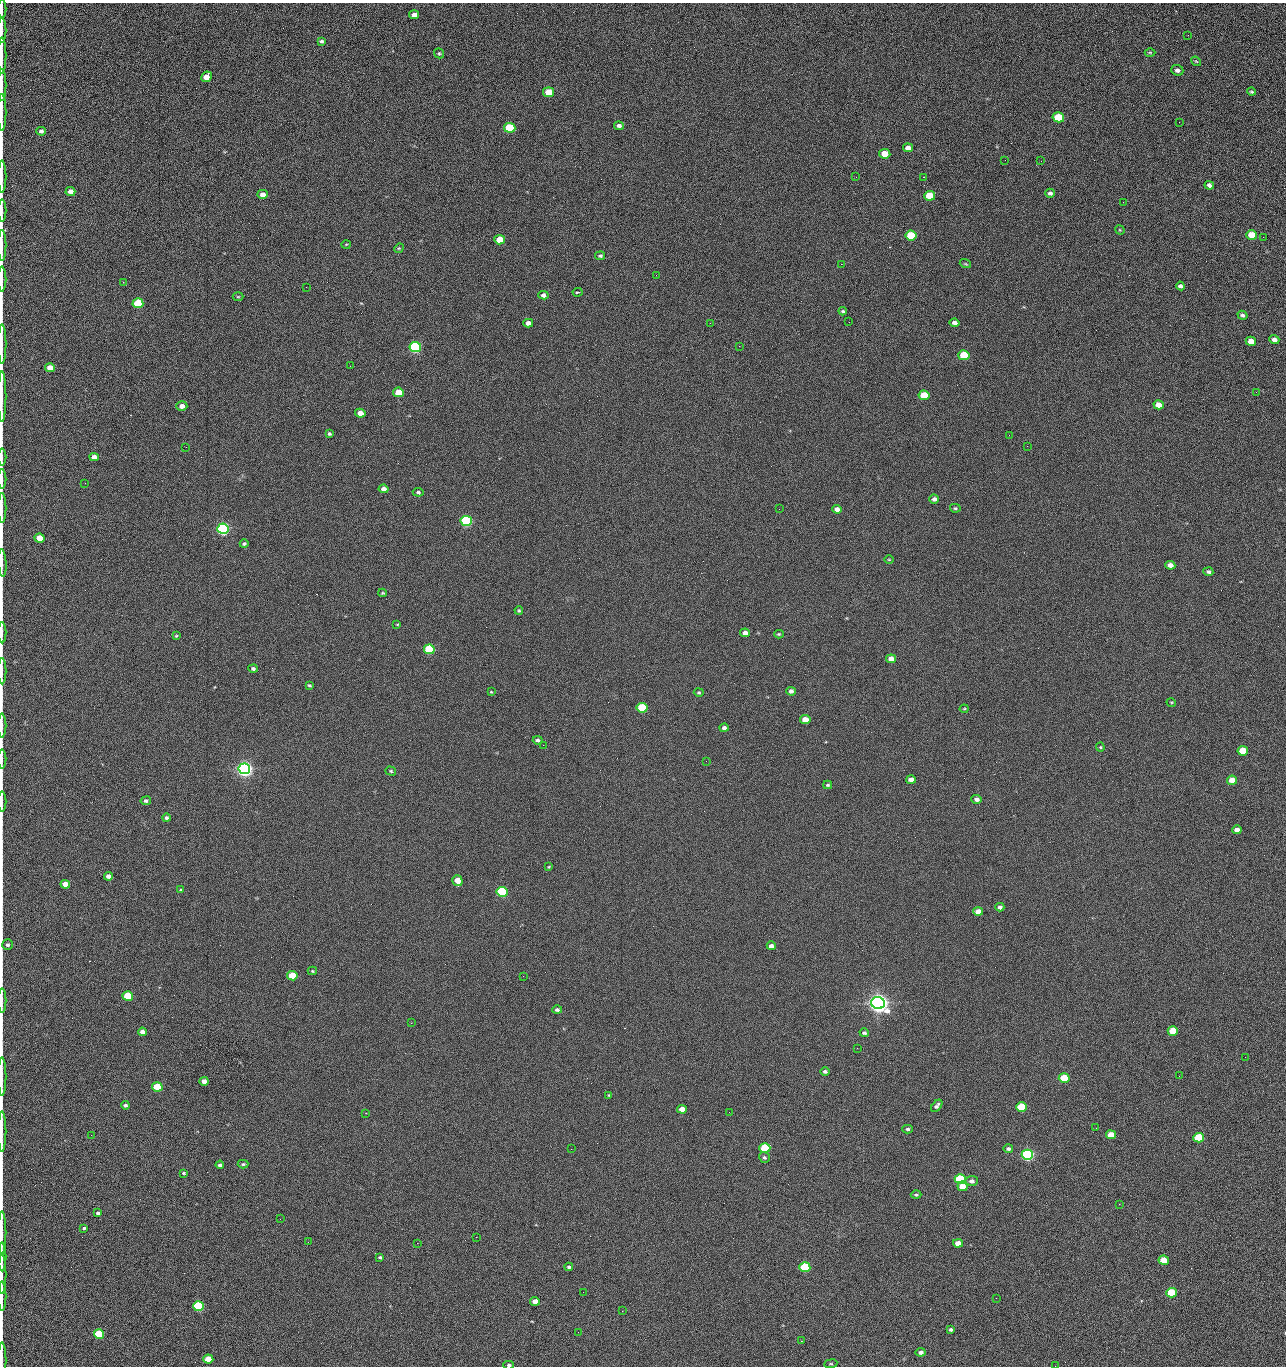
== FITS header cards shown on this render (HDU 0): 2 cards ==
NAXIS1  =                 1284 /fastest changing axis
NAXIS2  =                 1364 /next to fastest changing axis

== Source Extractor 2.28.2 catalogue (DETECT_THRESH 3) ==
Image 1284 x 1364 px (HDU 0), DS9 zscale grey, 1 PNG px = 1 image px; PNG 1288 x 1368 px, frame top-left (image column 1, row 1364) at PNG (2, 3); each listed source drawn as its Kron ellipse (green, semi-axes under 4 px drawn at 4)
Background 124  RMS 14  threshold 43.3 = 3 sigma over >= 5 px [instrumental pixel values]
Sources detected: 221; all 221 listed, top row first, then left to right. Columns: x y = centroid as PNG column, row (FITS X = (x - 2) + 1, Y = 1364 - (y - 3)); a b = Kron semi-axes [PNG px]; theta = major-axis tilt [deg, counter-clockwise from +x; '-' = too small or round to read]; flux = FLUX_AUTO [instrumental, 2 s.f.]
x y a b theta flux
2 9 9 2 90 1.3e+03
414 15 5 4 - 4.9e+03
2 30 12 2 90 2.1e+03
1188 35 3 2 - 1.4e+03
321 41 4 4 - 1.6e+03
1150 52 5 3 - 9.9e+02
439 53 5 5 - 1.3e+03
2 56 18 2 90 3.0e+03
1196 61 5 4 - 1.0e+03
1177 70 6 5 - 3.1e+03
206 77 5 5 - 9.2e+03
2 85 16 2 90 2.6e+03
549 92 5 5 - 2.3e+04
1251 92 4 4 - 1.2e+03
2 112 18 2 90 3.0e+03
1058 117 6 5 - 4.4e+04
1179 122 2 2 - 1.1e+03
619 126 5 4 - 3.5e+03
510 128 6 5 - 5.5e+04
41 131 4 4 - 2.7e+03
908 148 5 4 - 6.0e+03
885 154 5 5 - 1.6e+04
1005 160 2 2 - 1.4e+03
1041 161 2 2 - 1.9e+03
2 177 16 2 90 2.7e+03
856 177 2 2 - 2.4e+03
923 177 2 2 - 3.1e+04
1209 185 5 4 - 3.6e+03
70 191 5 4 - 5.1e+03
1050 193 5 4 - 2.7e+03
262 194 5 4 - 5.8e+03
930 196 5 5 - 2.8e+04
1123 202 3 2 - 9.4e+02
2 211 11 2 90 1.8e+03
1120 230 5 4 - 1.0e+03
1252 235 5 4 - 2.5e+04
911 236 5 5 - 4.2e+04
1263 237 3 2 - 8.3e+02
500 240 5 4 - 2.0e+04
346 244 5 3 - 8.0e+02
2 245 16 2 90 2.7e+03
399 248 5 4 - 1.0e+03
600 256 5 4 - 1.4e+03
841 264 2 2 - 2.7e+04
965 264 6 3 -20 1.0e+03
656 275 3 2 - 1.4e+03
2 279 12 2 90 1.9e+03
123 282 2 2 - 6.3e+02
1180 286 4 4 - 2.6e+03
306 287 2 2 - 7.1e+02
577 292 5 2 - 1.6e+03
543 295 5 4 - 3.0e+03
238 297 5 3 - 9.7e+02
138 303 5 5 - 5.2e+04
843 311 4 3 - 1.2e+03
1242 315 5 4 - 2.2e+03
849 322 2 2 - 8.7e+02
528 323 5 4 - 4.9e+03
710 323 2 2 - 3.4e+03
955 323 5 4 - 3.9e+03
1274 340 5 4 - 4.3e+03
1251 341 5 4 - 1.0e+04
2 344 20 2 90 3.4e+03
739 346 2 2 - 5.4e+02
415 347 6 5 - 1.6e+05
964 355 5 5 - 4.0e+04
350 366 2 2 - 2.7e+03
50 368 5 4 - 1.1e+04
398 392 5 4 - 2.0e+04
1256 392 2 2 - 1.6e+03
924 395 5 5 - 3.3e+04
2 397 25 2 90 4.5e+03
1159 405 5 4 - 9.8e+03
182 406 5 5 - 5.1e+03
360 413 5 4 - 9.4e+03
329 434 4 4 - 1.6e+03
1009 435 2 2 - 1.5e+03
1027 446 2 2 - 5.3e+02
186 447 2 2 - 3.1e+03
2 457 8 2 90 1.3e+03
94 457 5 4 - 5.9e+03
2 479 10 2 90 1.6e+03
85 483 3 2 - 1.1e+03
384 489 5 4 - 5.2e+03
418 492 5 4 - 1.7e+03
934 499 5 4 - 3.5e+03
2 508 15 2 90 2.0e+03
955 508 5 4 - 1.4e+03
779 509 2 2 - 4.4e+02
837 509 4 4 - 4.8e+03
466 521 5 5 - 2.0e+05
223 529 5 5 - 3.3e+05
39 538 5 4 - 1.9e+04
244 544 4 4 - 1.7e+03
889 559 5 3 - 8.3e+02
2 563 14 2 -86 2.2e+03
1170 565 5 4 - 5.7e+03
1208 572 5 4 - 2.2e+03
383 593 4 3 - 9.9e+02
519 610 4 3 - 1.3e+03
397 624 4 3 - 8.6e+02
2 633 11 2 90 1.8e+03
745 633 5 4 - 5.2e+03
779 634 5 4 - 1.1e+03
176 636 4 3 - 1.0e+03
429 649 5 5 - 9.1e+04
891 659 5 4 - 7.3e+03
253 668 5 4 - 2.0e+03
2 671 13 2 90 2.0e+03
309 685 4 3 - 1.2e+03
791 691 5 4 - 4.1e+03
491 692 3 3 - 8.0e+02
699 692 5 4 - 1.3e+03
1171 702 5 3 - 8.6e+02
642 708 5 5 - 5.9e+04
964 709 4 4 - 1.0e+03
805 720 5 4 - 1.4e+04
2 726 12 2 90 2.0e+03
724 728 4 4 - 3.6e+03
538 740 5 4 - 2.5e+03
543 745 2 2 - 3.5e+03
1100 747 4 4 - 1.1e+03
1243 751 5 4 - 2.7e+04
2 759 9 2 90 1.5e+03
706 761 2 2 - 2.3e+03
244 769 6 5 - 7.0e+05
391 771 5 4 - 1.4e+03
911 780 5 4 - 6.0e+03
1232 780 5 4 - 1.3e+04
828 785 4 3 - 1.4e+03
977 799 5 4 - 4.0e+03
2 801 10 2 90 1.6e+03
146 801 5 4 - 2.2e+03
166 818 4 4 - 2.0e+03
1237 830 4 4 - 6.0e+03
549 867 4 3 - 9.4e+02
108 876 4 4 - 5.3e+03
457 881 5 5 - 1.3e+04
65 884 5 4 - 9.9e+03
181 890 3 3 - 9.1e+02
502 892 5 5 - 1.3e+05
1000 907 4 4 - 2.7e+03
978 912 5 4 - 9.5e+03
8 945 5 5 - 1.7e+03
771 946 4 4 - 3.6e+03
312 971 4 4 - 1.0e+03
292 976 5 4 - 3.3e+04
523 976 2 2 - 2.1e+03
128 996 5 5 - 5.3e+04
2 1000 12 2 90 1.9e+03
878 1003 7 6 - 1.1e+06
557 1010 5 4 - 2.2e+03
411 1023 2 2 - 5.8e+03
1173 1031 5 4 - 3.0e+04
142 1032 4 4 - 6.1e+03
864 1033 5 4 - 2.2e+03
857 1048 2 2 - 1.5e+03
1245 1057 2 2 - 1.8e+03
825 1071 5 4 - 2.0e+03
2 1076 19 2 90 3.2e+03
1179 1076 2 2 - 2.6e+03
1064 1078 5 4 - 4.8e+04
204 1081 4 4 - 5.6e+03
157 1087 5 4 - 3.1e+04
609 1095 4 3 - 8.8e+02
125 1105 4 3 - 1.8e+03
937 1106 7 4 50 2.6e+03
1021 1107 5 4 - 4.5e+04
682 1109 5 4 - 8.8e+03
729 1112 2 2 - 9.0e+02
366 1113 2 2 - 3.7e+03
1096 1128 2 2 - 4.9e+02
908 1129 5 4 - 1.9e+03
2 1131 20 2 90 3.3e+03
91 1135 2 2 - 2.5e+03
1111 1135 5 4 - 1.7e+04
1199 1138 5 5 - 5.8e+04
765 1148 5 5 - 8.0e+04
571 1149 2 2 - 9.9e+02
1008 1149 4 3 - 2.1e+03
1027 1155 5 5 - 2.8e+05
764 1157 6 5 - 1.9e+03
243 1164 5 4 - 1.5e+03
220 1165 4 4 - 2.4e+03
184 1173 4 3 - 1.2e+03
960 1179 5 5 - 8.5e+04
972 1181 6 5 - 3.8e+03
962 1186 5 5 - 9.8e+03
916 1195 5 4 - 1.5e+03
1119 1204 2 2 - 4.3e+02
98 1213 4 3 - 2.2e+03
280 1219 2 2 - 2.2e+03
84 1228 3 3 - 5.0e+03
2 1233 21 2 90 3.4e+03
476 1237 2 2 - 1.5e+04
308 1242 2 2 - 2.0e+03
417 1243 2 2 - 5.5e+03
958 1243 5 4 - 9.0e+03
2 1257 14 2 90 2.2e+03
380 1257 4 3 - 1.3e+03
1164 1260 5 4 - 1.4e+04
569 1267 4 3 - 1.5e+03
805 1267 5 5 - 8.1e+04
2 1274 20 2 90 3.0e+03
583 1292 2 2 - 4.9e+02
1171 1293 5 4 - 4.7e+04
2 1296 15 2 90 2.6e+03
996 1298 2 2 - 2.8e+03
535 1301 5 4 - 7.8e+03
198 1306 5 5 - 1.0e+05
622 1311 3 2 - 9.1e+02
951 1329 4 4 - 2.1e+03
578 1332 2 2 - 3.6e+03
99 1334 5 5 - 5.4e+04
801 1341 2 2 - 6.0e+02
921 1352 5 4 - 3.3e+03
208 1359 5 4 - 1.9e+04
2 1361 18 2 90 2.1e+03
831 1364 6 3 7 1.1e+03
509 1365 5 4 - 1.8e+03
1055 1366 2 2 - 2.2e+03
At the frame edge (FLAGS 8, measured only in part): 31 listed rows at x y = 2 9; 2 30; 2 56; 2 85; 2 112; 2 177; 2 211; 2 245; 2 279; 2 344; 2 397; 2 457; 2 479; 2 508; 2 563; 2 633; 2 671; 2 726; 2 759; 2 801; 8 945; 2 1000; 2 1076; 2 1131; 2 1233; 2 1257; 2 1274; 2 1296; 2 1361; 509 1365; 1055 1366

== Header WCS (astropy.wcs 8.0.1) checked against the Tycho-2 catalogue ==
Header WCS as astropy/WCSLIB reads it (CRVAL/CRPIX/CD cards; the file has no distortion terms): RA---TAN/DEC--TAN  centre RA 15:41:40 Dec +51:59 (235.42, +51.99 deg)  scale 1.26 arcsec/px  FOV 26.9' x 28.5'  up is +92 deg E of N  parity flipped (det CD > 0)
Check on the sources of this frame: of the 60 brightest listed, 10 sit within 2.0 arcsec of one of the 11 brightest Tycho-2 stars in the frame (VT <= 12.29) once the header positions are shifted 0.70 arcsec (0.34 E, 0.61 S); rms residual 0.86 arcsec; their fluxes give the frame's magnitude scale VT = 24.51 - 2.5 log10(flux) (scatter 0.20 mag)
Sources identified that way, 10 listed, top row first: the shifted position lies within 2.0 arcsec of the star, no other Tycho-2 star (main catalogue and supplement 1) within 4.0 arcsec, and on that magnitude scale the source's flux lands within +1.5 / -3 mag of the star's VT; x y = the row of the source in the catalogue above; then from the Tycho-2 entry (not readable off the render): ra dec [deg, ICRS J2000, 3 dp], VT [Tycho-2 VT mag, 2 dp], TYC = Tycho-2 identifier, HIP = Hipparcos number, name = IAU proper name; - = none
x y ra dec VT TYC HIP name
415 347 235.614 +52.064 11.61 3489-1132-1 - -
466 521 235.514 +52.049 11.19 3489-1407-1 - -
223 529 235.515 +52.133 11.12 3489-1380-1 - -
244 769 235.378 +52.130 9.31 3489-1322-1 76850 -
502 892 235.303 +52.042 11.52 3489-958-1 - -
878 1003 235.232 +51.912 9.59 3489-824-1 - -
1027 1155 235.143 +51.862 10.97 3489-1016-1 - -
960 1179 235.131 +51.886 12.29 3489-908-1 - -
805 1267 235.084 +51.941 11.45 3489-1346-1 - -
198 1306 235.075 +52.152 11.74 3489-912-1 - -